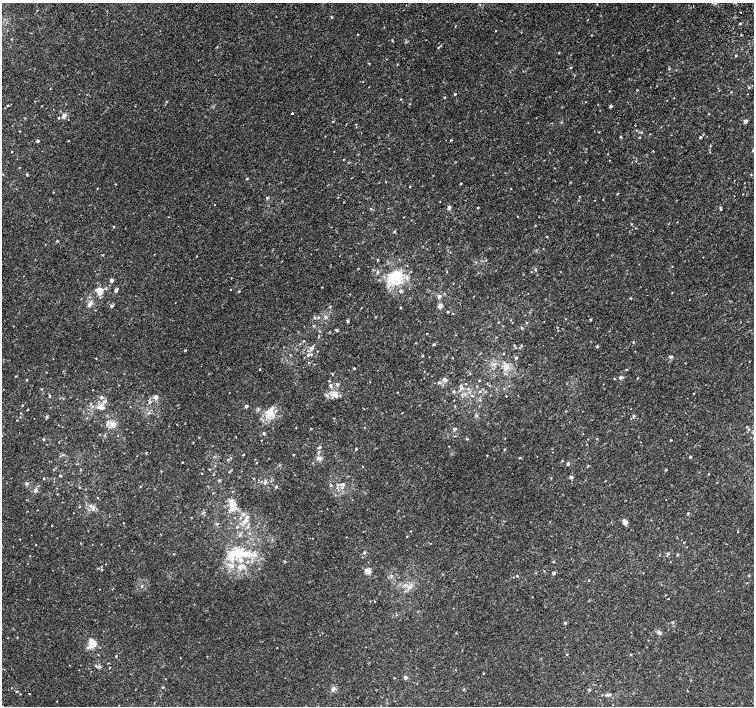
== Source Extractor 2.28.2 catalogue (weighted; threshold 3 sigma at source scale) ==
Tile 10 of 4 x 4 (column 2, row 3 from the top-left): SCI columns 1538-3041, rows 1668-3075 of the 6075 x 6084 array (HDU 1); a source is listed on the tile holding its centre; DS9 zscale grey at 2 x 2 block average (1 PNG px = mean of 2 x 2 image px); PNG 756 x 708 px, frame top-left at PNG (2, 3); no overlay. Shown black and unused: <1% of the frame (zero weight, under 2 of 3 exposures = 2% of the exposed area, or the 3 px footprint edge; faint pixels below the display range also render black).
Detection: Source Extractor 2.28.2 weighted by HDU 2 'WHT'; one run over the whole footprint, this tile lists its part. Background 0.00396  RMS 0.0028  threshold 0.0128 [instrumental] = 3 sigma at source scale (4.5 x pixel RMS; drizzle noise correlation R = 1.50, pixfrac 1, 0.0396/0.0396 arcsec/px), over >= 5 px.
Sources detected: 312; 16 inside a brighter listed object's ellipse — not listed separately; the other 296 listed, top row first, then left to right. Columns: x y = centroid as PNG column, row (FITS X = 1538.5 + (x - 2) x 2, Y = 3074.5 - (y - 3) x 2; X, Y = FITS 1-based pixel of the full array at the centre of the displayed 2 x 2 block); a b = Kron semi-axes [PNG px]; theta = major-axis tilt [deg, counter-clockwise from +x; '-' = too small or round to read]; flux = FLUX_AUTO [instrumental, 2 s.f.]
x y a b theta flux
480 4 2 2 - 0.3
37 10 3 2 - 0.27
741 12 2 2 - 0.34
331 17 3 2 - 0.75
740 23 3 2 - 0.79
495 31 2 2 - 2.4
357 35 2 2 - 0.34
741 35 3 2 - 0.36
11 39 3 2 - 0.34
392 40 3 2 - 0.5
438 47 3 2 - 0.38
736 56 3 2 - 0.59
369 63 3 2 - 0.32
397 64 3 2 - 0.35
571 68 2 2 - 0.41
669 69 3 2 - 0.52
749 88 3 2 - 0.49
50 89 2 2 - 0.27
637 90 2 2 - 0.41
731 92 2 2 - 0.34
455 94 2 2 - 0.9
444 98 2 2 - 0.65
401 99 2 2 - 0.41
409 104 2 2 - 0.26
8 106 2 2 - 0.53
610 106 3 2 - 1.5
292 113 2 2 - 1.4
64 116 4 3 - 4.1
58 118 3 2 - 0.72
333 121 3 2 - 0.41
746 121 3 2 - 3.5
356 124 3 2 - 0.37
637 130 3 2 - 0.41
20 131 2 2 - 0.3
641 132 3 2 - 0.48
620 137 3 2 - 0.66
640 137 3 2 - 0.39
700 137 2 2 - 1.2
451 140 3 2 - 0.57
38 141 3 3 - 1.3
68 141 2 2 - 0.31
343 160 2 2 - 0.29
636 161 3 2 - 0.27
455 162 2 2 - 0.29
27 174 3 2 - 0.81
751 175 3 2 - 0.32
247 179 2 2 - 0.59
385 182 3 2 - 0.26
461 184 2 2 - 0.67
409 186 2 2 - 0.28
97 188 2 2 - 0.38
511 189 2 2 - 0.25
53 192 2 2 - 0.29
617 194 3 2 - 0.49
743 194 2 2 - 0.22
338 197 2 2 - 0.27
267 198 3 3 - 0.82
344 202 3 2 - 0.25
449 207 3 3 - 1.9
478 208 2 2 - 0.51
371 209 3 2 - 0.48
720 209 3 3 - 0.67
403 217 2 2 - 0.23
631 224 3 2 - 0.54
535 225 2 2 - 0.39
113 227 2 2 - 0.48
394 231 4 2 - 0.68
547 236 2 2 - 0.35
57 241 3 2 - 0.66
154 254 2 2 - 0.25
102 255 3 2 - 0.47
703 257 2 2 - 0.24
378 260 3 2 - 0.46
486 260 3 2 - 0.35
535 270 4 3 - 0.59
447 272 2 2 - 0.26
395 277 22 15 22 23
111 280 2 2 - 3.6
453 283 2 2 - 0.32
106 288 3 3 - 0.56
95 289 16 3 21 1.9
116 290 4 3 - 1.8
230 290 2 2 - 0.26
239 291 3 2 - 0.51
401 291 3 3 - 2.7
100 293 8 4 65 4.8
444 293 3 2 - 0.33
672 293 3 2 - 0.25
439 296 3 3 - 3.1
631 298 3 2 - 0.49
91 302 4 3 - 1.1
89 305 3 3 - 2.6
111 306 3 3 - 1.7
440 306 3 3 - 9.6
401 308 2 2 - 0.43
95 310 2 2 - 0.32
448 312 2 2 - 0.69
453 313 2 2 - 0.38
326 317 3 3 - 1.5
315 318 4 3 - 0.84
318 318 3 2 - 0.54
565 319 2 2 - 0.29
590 319 3 2 - 0.7
347 321 3 3 - 1.2
498 322 2 2 - 0.37
526 323 3 2 - 0.38
557 327 3 2 - 0.25
522 328 3 3 - 0.7
336 330 4 2 - 0.63
427 334 2 2 - 0.39
303 341 3 3 - 0.45
633 342 3 2 - 0.43
416 343 2 2 - 0.26
434 344 5 3 - 0.76
514 345 3 2 - 0.6
521 346 3 2 - 0.45
597 346 3 3 - 0.71
311 348 3 3 - 2.4
185 350 2 2 - 0.68
317 351 2 2 - 0.31
503 353 3 2 - 0.31
290 355 2 2 - 0.3
308 355 4 3 - 0.85
422 356 3 3 - 0.48
671 357 5 4 - 1.1
96 358 2 2 - 0.29
452 358 3 2 - 0.31
516 358 3 3 - 0.75
354 368 2 2 - 0.63
492 368 3 2 - 0.31
506 368 9 5 55 3.9
260 369 2 2 - 0.41
627 369 3 2 - 0.39
332 374 3 2 - 0.4
470 374 3 2 - 0.44
16 376 2 2 - 0.42
621 377 4 3 - 1.9
637 378 2 2 - 0.43
444 379 6 3 -4 1.2
614 379 3 2 - 0.39
26 380 3 2 - 0.41
480 380 2 2 - 0.5
329 381 2 2 - 0.42
370 382 2 2 - 0.21
438 382 3 3 - 0.56
487 383 3 2 - 0.26
337 384 5 3 - 1
489 385 3 3 - 0.4
461 388 4 4 - 1.5
41 389 3 2 - 0.44
468 389 3 3 - 0.64
93 390 2 2 - 0.23
397 392 2 2 - 0.26
454 392 4 3 - 0.62
480 392 3 2 - 0.5
693 393 2 2 - 0.44
465 394 3 3 - 0.92
335 395 12 6 -49 3.8
472 395 4 2 - 0.54
49 396 2 2 - 0.71
506 396 2 2 - 0.55
101 397 3 3 - 1.4
155 397 7 6 - 2.4
454 400 2 2 - 0.3
105 401 4 4 - 1.4
149 402 4 4 - 1.4
22 405 3 2 - 0.38
246 406 3 2 - 1.9
455 406 2 2 - 0.33
100 407 8 6 -21 3.2
364 409 2 2 - 0.29
27 410 2 2 - 0.35
20 413 3 2 - 0.36
149 413 3 2 - 0.54
270 413 8 6 -27 6.4
634 416 4 3 - 0.98
47 417 4 3 - 0.71
17 420 2 2 - 0.34
113 425 10 7 -58 4.3
296 428 2 2 - 0.29
454 429 4 3 - 1.6
748 429 3 3 - 0.79
264 433 3 2 - 1.6
753 433 3 3 - 1.2
583 434 2 2 - 0.28
236 437 3 2 - 0.26
43 439 3 2 - 0.83
671 440 2 2 - 0.47
320 447 3 3 - 0.93
356 449 2 2 - 0.78
504 450 3 3 - 0.56
146 453 2 2 - 0.55
63 455 3 3 - 0.66
243 455 2 2 - 0.4
293 455 3 2 - 0.37
487 455 2 2 - 1.4
690 457 3 3 - 0.68
231 458 3 2 - 0.34
319 458 8 5 4 2.2
520 458 3 2 - 0.49
228 460 3 2 - 0.56
562 461 2 2 - 0.42
182 462 2 2 - 0.38
256 463 2 2 - 0.42
568 464 5 3 - 1.1
588 466 3 3 - 0.56
363 467 2 2 - 0.24
210 469 3 2 - 0.39
80 470 2 2 - 0.53
231 470 2 2 - 0.37
666 470 3 2 - 0.65
202 473 2 2 - 0.28
709 473 2 2 - 0.26
60 475 2 2 - 0.74
213 475 3 2 - 0.28
571 477 4 4 - 1.3
44 478 2 2 - 0.53
551 478 2 2 - 0.37
254 479 3 2 - 0.34
219 480 3 3 - 0.88
265 482 5 4 - 1.1
27 483 3 3 - 1.9
343 484 4 4 - 1.4
331 485 3 3 - 0.55
338 485 4 3 - 1.1
140 487 2 2 - 0.36
276 487 3 3 - 0.94
35 490 3 3 - 3.4
213 493 2 2 - 0.29
57 494 2 2 - 0.31
97 498 2 2 - 0.31
232 504 18 7 -69 8.6
79 507 2 2 - 0.47
93 507 5 4 - 2.1
688 513 3 2 - 0.75
191 518 3 2 - 0.25
246 520 7 5 -83 2.7
504 521 3 2 - 0.28
625 522 5 4 - 3.7
217 524 3 3 - 0.68
52 526 2 2 - 0.35
738 531 2 2 - 0.37
249 533 3 2 - 0.32
346 537 2 2 - 0.27
407 537 2 2 - 0.38
20 539 2 2 - 0.24
684 542 3 2 - 0.3
243 553 12 8 -1 10
364 553 3 3 - 0.92
174 554 2 2 - 0.47
668 554 3 3 - 0.98
677 555 3 2 - 0.71
30 556 2 2 - 0.23
232 556 16 10 70 11
285 561 4 2 - 0.49
248 562 3 2 - 0.54
553 562 3 2 - 0.33
670 562 2 2 - 0.24
241 565 6 5 - 2.8
102 570 3 2 - 0.46
368 571 5 5 - 5
544 571 3 2 - 0.26
553 573 2 2 - 1.9
643 573 2 2 - 0.3
442 574 2 2 - 0.26
391 576 3 3 - 0.8
517 576 2 2 - 0.61
748 576 3 2 - 0.49
589 580 3 2 - 0.38
142 585 3 3 - 0.54
405 585 4 4 - 1.6
665 595 3 2 - 0.34
668 599 2 2 - 0.38
396 615 3 2 - 0.35
672 622 3 2 - 0.8
565 623 3 2 - 1.2
659 633 7 4 -41 1.5
17 637 2 2 - 0.32
91 642 9 8 - 5
567 654 2 2 - 0.53
631 655 3 2 - 0.45
116 656 2 2 - 0.56
108 663 3 2 - 0.33
96 665 4 3 - 0.68
99 667 3 3 - 1.3
109 667 2 2 - 0.31
455 670 2 2 - 0.26
483 673 3 2 - 0.42
405 677 3 3 - 2.8
394 678 2 2 - 0.54
163 687 2 2 - 0.68
333 689 6 5 - 1.9
589 690 3 3 - 0.8
17 691 3 2 - 0.56
29 693 2 2 - 0.74
609 694 4 3 - 1.7
Isophote crosses this tile's border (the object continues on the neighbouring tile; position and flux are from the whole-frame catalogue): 1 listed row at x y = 753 433
Diffuse or blended objects may show on this block-average render without a row.